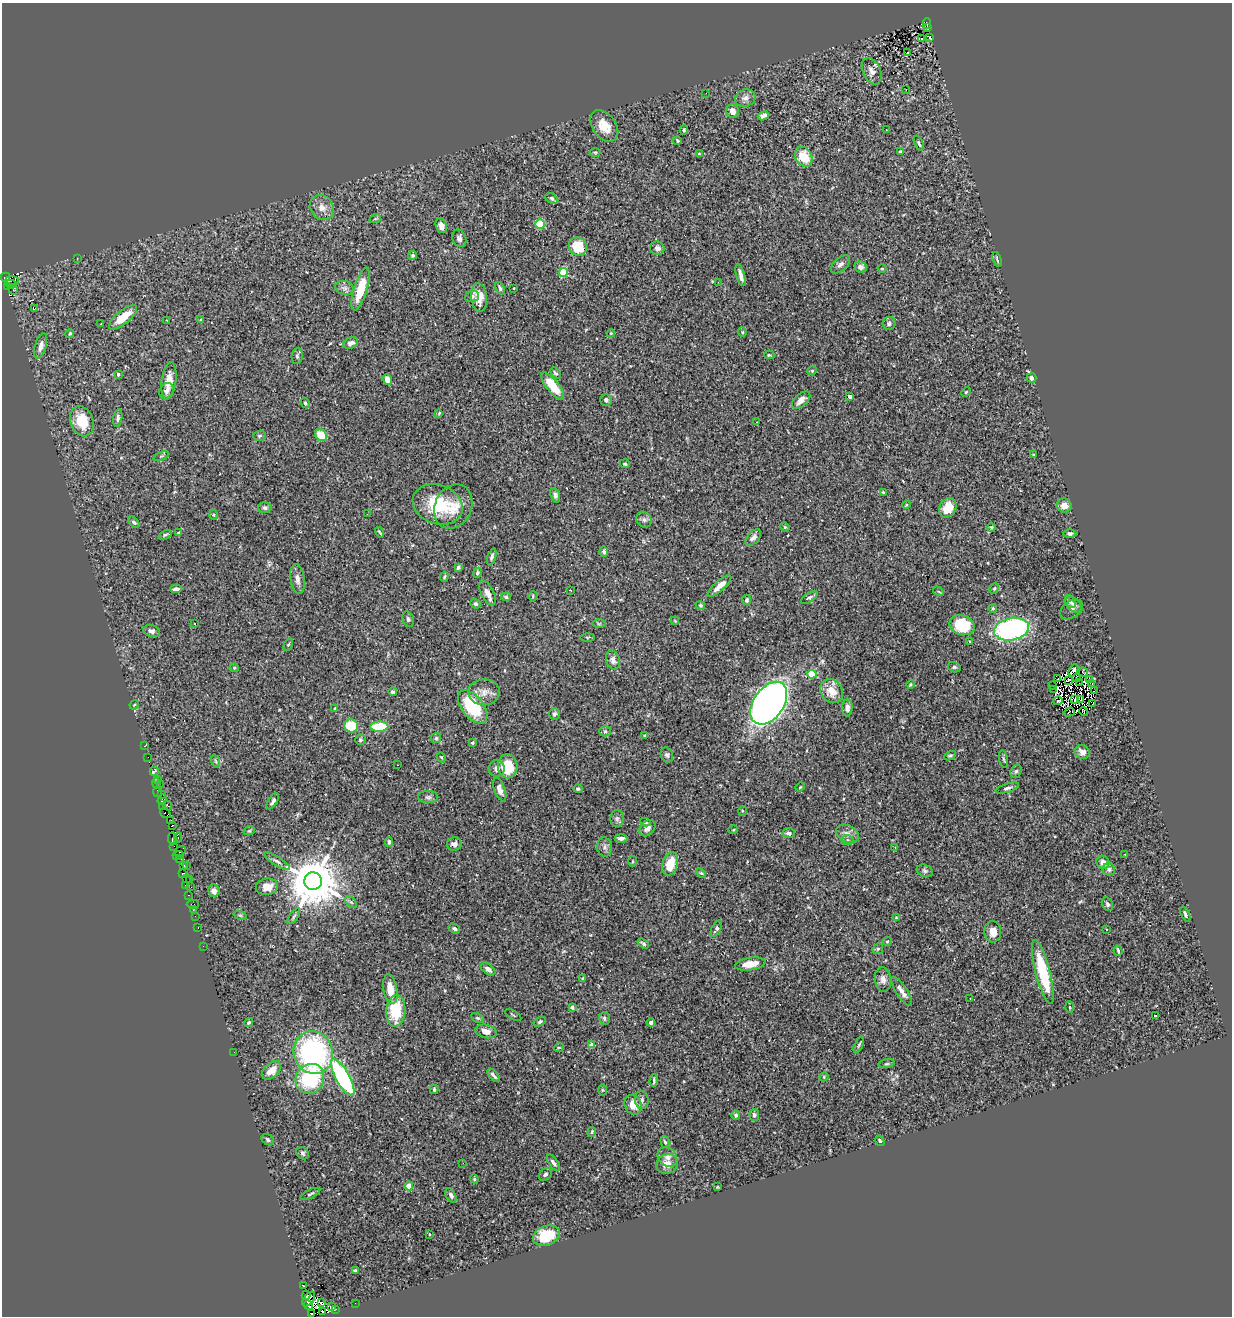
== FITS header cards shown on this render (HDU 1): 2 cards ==
NAXIS1  =                 1230
NAXIS2  =                 1314

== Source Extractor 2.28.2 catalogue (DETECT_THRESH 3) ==
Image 1230 x 1314 px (HDU 1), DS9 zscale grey, 1 PNG px = 1 image px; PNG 1234 x 1318 px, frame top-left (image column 1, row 1314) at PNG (2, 3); each listed source drawn as its Kron ellipse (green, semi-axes under 4 px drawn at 4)
Background 0.35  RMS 0.023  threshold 0.0675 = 3 sigma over >= 5 px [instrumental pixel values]
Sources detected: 337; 12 with non-positive FLUX_AUTO (blend fragments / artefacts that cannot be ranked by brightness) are neither listed nor drawn; the other 325 listed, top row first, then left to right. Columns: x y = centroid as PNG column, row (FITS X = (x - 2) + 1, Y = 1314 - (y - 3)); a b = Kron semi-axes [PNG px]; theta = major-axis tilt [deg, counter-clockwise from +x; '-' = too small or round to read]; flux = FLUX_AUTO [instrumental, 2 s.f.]
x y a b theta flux
927 23 5 2 - 5.8
928 27 3 2 - 2.7
930 37 3 2 - 0.99
922 38 3 3 - 2.1
907 52 3 3 - 22
872 71 14 9 -64 11
906 90 2 2 - 2.1
706 93 3 2 - 1.2
745 98 10 8 21 7.8
733 111 7 6 - 9.6
763 116 6 4 27 5.8
604 126 17 11 -55 27
684 130 4 4 - 1.8
886 130 3 2 - 0.83
677 141 4 3 - 1.9
919 143 8 3 -66 2.5
595 152 5 3 - 1.5
900 152 4 3 - 2.1
699 154 4 3 - 1.4
804 157 10 8 -63 35
552 199 7 4 -34 3.2
322 208 13 11 -51 14
375 219 6 3 19 1.7
540 224 4 4 - 31
441 226 8 5 -71 9.1
459 238 9 7 -67 5.4
578 247 9 9 - 41
657 248 7 6 - 6.1
413 255 4 4 - 2.6
77 258 2 2 - 0.9
997 259 8 2 -70 2.1
840 264 11 6 40 5.3
861 267 6 5 - 4.5
882 269 4 3 - 1.3
563 273 4 4 - 82
741 275 11 3 -75 7
5 277 5 3 - 150
12 281 7 2 -2 43
718 282 3 2 - 3.7
11 284 5 3 - 31
7 287 3 3 - 34
345 288 9 7 -15 5.7
500 288 6 4 -66 3.6
514 288 3 2 - 1.1
361 289 22 6 73 39
13 290 4 2 - 2.5
472 296 7 5 17 3.8
479 297 14 8 -83 17
34 309 3 2 - 24
123 317 17 6 39 31
201 320 4 4 - 2.2
167 321 3 2 - 0.96
889 323 6 6 - 4.8
101 324 3 2 - 1.6
742 332 4 4 - 1.5
70 333 4 3 - 2.2
611 333 4 3 - 1.2
351 343 7 5 23 7.3
41 346 13 5 74 9
769 355 5 4 - 1.7
297 356 8 5 82 3.4
812 371 4 4 - 1.8
555 373 6 4 -50 2.7
118 374 4 3 - 3.8
1032 378 5 4 - 5.6
387 379 5 4 - 10
169 381 19 7 83 21
553 386 17 6 -51 43
166 391 8 6 55 5.3
966 392 5 4 - 1.6
850 397 3 3 - 7.5
606 400 6 5 - 4.6
801 400 11 6 41 12
305 403 5 4 - 3
439 413 4 3 - 1.3
118 418 9 4 81 4.6
82 421 15 11 -71 41
756 422 2 2 - 1.7
321 435 6 5 - 29
260 436 6 5 - 2.7
1033 455 4 3 - 1.3
161 456 8 4 22 2.4
625 464 5 4 - 2.4
883 492 3 2 - 1.1
555 495 8 4 -69 4
438 504 25 19 -20 72
906 505 4 2 - 1.5
1064 505 7 7 - 12
453 507 23 18 65 33
265 508 7 5 0 3.6
948 508 10 8 59 23
367 514 2 2 - 0.81
214 515 5 3 - 1.3
644 520 8 7 - 5.1
134 522 7 4 -44 3.2
785 527 5 4 - 1.8
991 527 4 4 - 2.1
380 532 5 3 - 1.9
178 533 4 3 - 1.5
1070 534 6 4 0 3.5
165 535 7 4 28 2.5
753 537 10 5 46 5.9
604 552 5 4 - 3.3
492 557 8 4 71 3.9
458 567 4 3 - 3.7
477 573 5 4 - 2.7
444 577 5 3 - 1.9
297 579 15 7 -82 9
719 586 15 5 42 13
994 588 5 4 - 2.1
176 589 6 3 2 4.9
570 590 3 2 - 1.4
938 591 6 3 -30 1.9
487 593 13 6 -63 9
533 596 5 4 - 1.9
506 597 5 4 - 2.3
809 598 9 4 31 3.1
747 600 5 4 - 4.9
1070 602 7 5 -59 3.1
476 604 5 4 - 3.8
700 605 5 4 - 2.2
1073 605 9 6 -41 4.9
993 608 4 3 - 1.7
1072 609 13 8 34 5.8
408 619 8 5 -75 3
675 621 4 3 - 1.4
195 623 3 3 - 5
599 624 7 4 0 2.3
962 625 13 9 -18 64
1012 629 18 11 11 290
151 631 8 5 -17 5.4
587 637 7 3 0 1.8
970 642 3 2 - 1.2
288 645 6 4 58 1.6
613 660 10 6 -75 7.8
954 667 6 5 - 3.2
234 668 4 4 - 1.7
1073 670 6 4 63 3.8
1083 672 4 2 - 0.71
812 674 4 4 - 64
1076 678 4 2 - 0.87
1058 679 2 2 - 1.7
1090 679 3 2 - 3.1
1069 680 4 2 - 1.5
1080 683 4 2 - 0.98
910 684 4 3 - 1.7
1092 684 3 3 - 3.1
1053 685 2 2 - 0.69
1054 689 3 2 - 3.6
831 691 13 10 -51 23
1094 691 2 2 - 1.1
393 692 4 4 - 2.6
484 692 16 13 1 15
1074 699 3 2 - 1.3
1081 699 4 2 - 1.5
1058 701 4 3 - 1.8
769 703 24 15 55 1100
1092 704 3 2 - 2.7
134 705 5 4 - 1.6
473 707 19 10 -51 86
335 708 3 2 - 1.3
847 708 9 5 88 6.3
1084 711 4 2 - 1.5
1069 712 6 3 18 0.84
554 714 6 5 - 3.8
351 726 7 6 - 53
379 727 9 5 1 60
605 731 5 5 - 2.3
644 736 3 2 - 1.4
436 738 5 5 - 2.1
361 740 5 5 - 2.7
472 743 3 3 - 2.1
144 746 3 2 - 3.7
1082 752 7 7 - 9.5
667 755 8 6 -69 4
950 756 6 4 26 2.4
148 757 2 2 - 3.1
441 757 5 3 - 1.5
1003 759 9 3 -79 2.1
215 761 7 4 -70 2.8
397 765 2 2 - 1.2
508 766 12 10 -87 44
497 769 8 8 - 6.8
154 771 5 2 - 5.6
1016 771 7 5 71 3.1
158 780 3 2 - 9.3
156 784 5 3 - 50
160 784 2 2 - 17
800 787 5 4 - 1.3
1007 788 12 4 17 3.8
578 789 4 4 - 2.7
500 790 12 5 -70 8.2
158 792 5 2 - 9.1
161 795 3 2 - 1.7
428 797 10 6 0 3.8
162 799 5 3 - 16
273 801 9 4 57 4.4
168 805 6 3 -65 12
162 806 4 2 - 11
742 811 5 3 - 1.4
165 813 5 4 - 82
617 818 8 6 88 4.1
171 820 2 2 - 5.2
645 822 5 3 - 2.5
172 826 3 3 - 79
647 828 9 6 46 5.7
733 830 5 3 - 1.3
249 831 6 3 18 1.7
789 833 6 5 - 5.1
847 834 12 8 -26 9.8
178 837 5 3 - 130
621 838 6 4 -2 4.7
172 839 6 3 -88 62
847 840 6 5 - 2.8
389 842 5 4 - 4
454 844 7 6 - 7.2
174 846 3 2 - 34
605 847 9 7 -84 5.5
895 848 3 2 - 3.3
180 851 6 4 33 130
1125 854 3 2 - 2.3
178 855 5 2 - 67
180 858 4 2 - 30
277 861 15 4 -32 5
632 861 5 3 - 1.4
1103 862 7 6 - 9
670 864 12 7 71 33
184 865 3 3 - 1.5
187 866 2 2 - 3.6
1109 869 6 6 - 4.8
925 871 8 6 -22 3.8
183 873 4 3 - 200
701 873 6 3 -43 1.8
186 879 3 2 - 130
189 879 3 2 - 3.2
313 881 9 9 - 9500
186 885 4 3 - 22
191 887 2 2 - 0.92
267 887 11 8 7 16
214 891 6 6 - 8.4
188 895 3 2 - 1.4
351 902 7 4 -44 2.3
193 904 6 2 0 8.3
1107 904 7 5 -61 3.1
193 910 4 2 - 7.2
1185 914 8 3 -66 2.6
240 915 7 4 -18 2.1
195 916 2 2 - 4.5
294 916 9 4 55 2.8
896 918 3 3 - 1.5
198 927 3 2 - 6.2
454 929 6 4 -32 3.2
716 929 9 4 61 3.7
1107 929 3 2 - 1.4
993 932 11 8 -87 16
887 941 4 4 - 1.5
643 943 6 4 -34 3.6
203 946 2 2 - 1.8
878 949 6 5 - 2.1
1118 951 5 2 - 2.2
750 964 15 6 9 22
488 969 8 5 -38 5.4
1043 972 33 7 -76 80
583 978 4 3 - 1.7
883 979 12 8 -83 8.3
390 989 15 7 -80 22
902 991 17 5 -57 9.9
970 998 3 2 - 1
572 1007 4 3 - 3.6
1070 1007 6 4 -88 1.8
396 1011 16 9 85 66
513 1015 9 2 -30 1.3
1156 1015 3 3 - 48
478 1018 7 4 -26 2.3
604 1018 6 5 - 3
249 1022 4 4 - 2
540 1022 7 4 31 2.7
651 1022 4 3 - 2.9
486 1031 11 6 -12 10
592 1045 4 4 - 17
859 1045 9 4 66 2.4
559 1047 5 3 - 1.3
234 1052 2 2 - 1.3
313 1052 22 19 -68 270
887 1064 8 4 8 2.4
271 1070 11 7 41 17
494 1075 8 3 -50 3.5
343 1077 21 7 -61 220
824 1077 4 4 - 1.7
310 1079 15 14 - 110
654 1081 6 3 86 2.3
434 1089 5 3 - 2.2
602 1090 5 3 - 1.5
642 1100 9 7 -82 4.4
633 1105 10 8 -62 16
736 1115 5 4 - 2.8
754 1115 6 5 - 3.7
592 1132 5 3 - 1.7
268 1140 7 5 -34 2.9
880 1141 5 4 - 2
665 1142 6 4 -75 2.5
303 1153 7 5 -37 2.9
667 1157 10 8 -44 6.9
463 1163 2 2 - 8.4
554 1163 9 4 -55 4.3
667 1164 11 9 28 12
545 1174 7 5 44 3.6
474 1179 4 4 - 1.6
409 1186 4 4 - 21
717 1187 3 3 - 1.3
310 1194 11 3 26 2.5
451 1195 8 5 -62 4.8
429 1234 4 2 - 1.1
546 1236 14 9 18 49
355 1271 4 3 - 3
303 1286 3 3 - 50
306 1295 5 3 - 150
309 1299 8 5 54 950
321 1303 4 3 - 110
355 1303 2 2 - 1.9
308 1305 5 2 - 59
332 1307 3 2 - 29
336 1309 3 2 - 5.6
323 1312 4 3 - 63
311 1314 3 2 - 48
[12 non-positive-flux detections neither listed nor drawn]